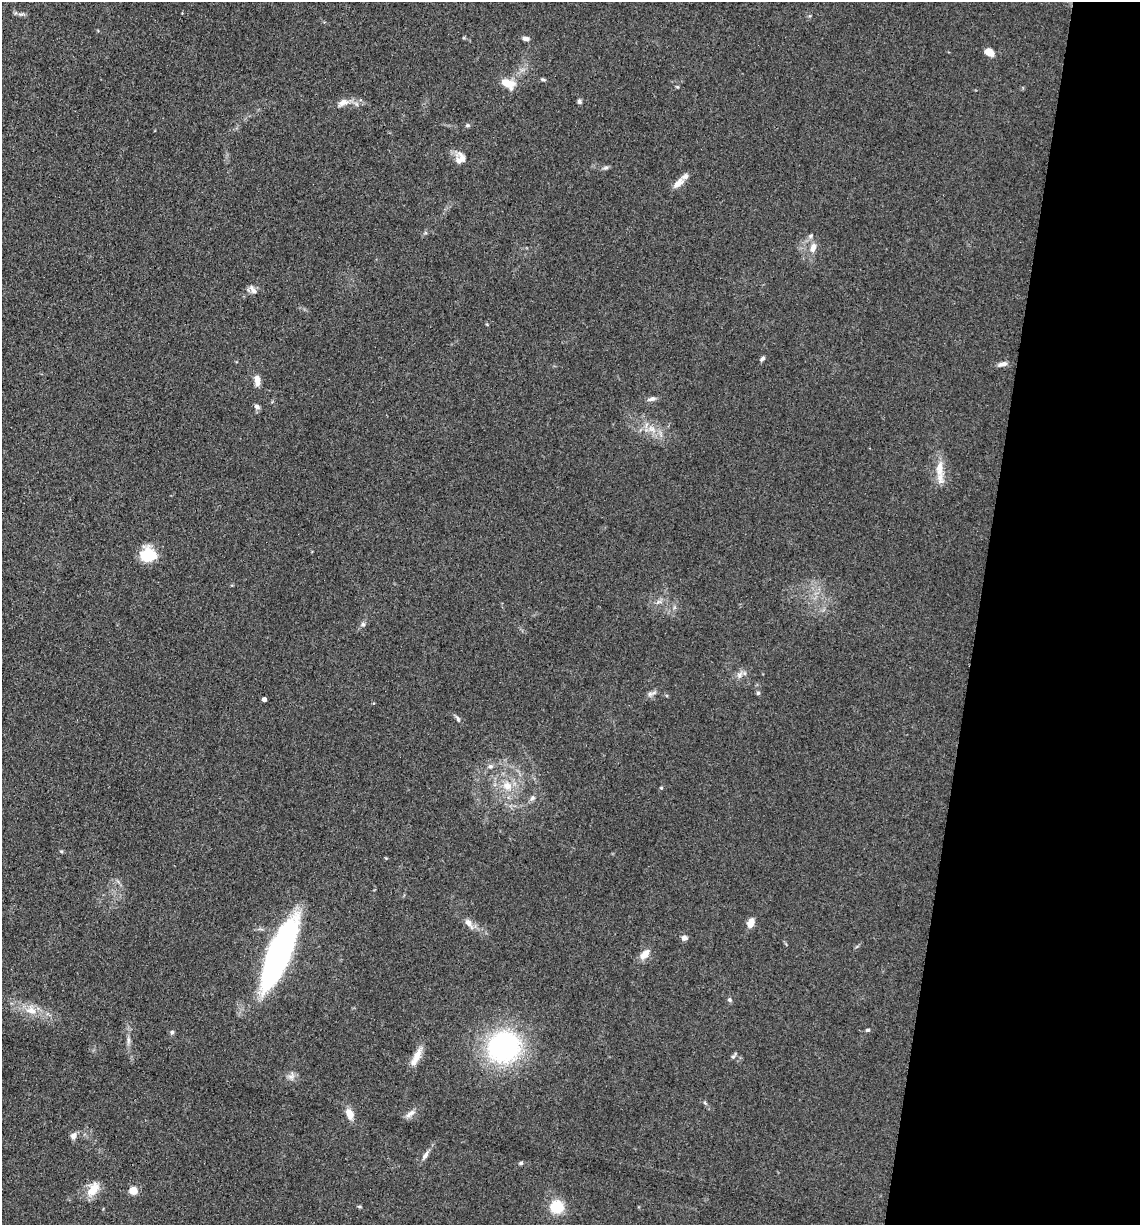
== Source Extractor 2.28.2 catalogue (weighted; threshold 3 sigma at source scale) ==
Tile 8 of 4 x 4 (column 4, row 2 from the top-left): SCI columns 3657-4794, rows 2450-3672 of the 4920 x 4899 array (HDU 1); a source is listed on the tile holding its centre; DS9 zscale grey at full resolution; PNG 1142 x 1227 px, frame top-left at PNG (2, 2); no overlay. Shown black and unused: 14% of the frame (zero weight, under 3 of 4 exposures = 1% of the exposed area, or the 3 px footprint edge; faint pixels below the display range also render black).
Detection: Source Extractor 2.28.2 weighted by HDU 2 'WHT'; one run over the whole footprint, this tile lists its part. Background 0.104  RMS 0.0065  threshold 0.0294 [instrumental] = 3 sigma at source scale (4.5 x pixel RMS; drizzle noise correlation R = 1.50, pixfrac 1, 0.05/0.05 arcsec/px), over >= 5 px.
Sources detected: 61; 1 inside a brighter object's white glare — not listed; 1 inside a brighter listed object's ellipse — not listed separately; the other 59 listed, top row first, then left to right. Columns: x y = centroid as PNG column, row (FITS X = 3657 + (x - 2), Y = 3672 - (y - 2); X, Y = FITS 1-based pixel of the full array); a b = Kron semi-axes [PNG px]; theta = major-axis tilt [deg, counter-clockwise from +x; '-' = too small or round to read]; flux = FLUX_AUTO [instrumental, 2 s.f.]
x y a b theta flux
21 14 10 4 11 1.7
526 38 8 5 -7 2.2
989 52 11 7 -30 5.8
543 79 8 3 -11 1
508 83 16 9 -27 11
677 87 5 4 - 0.7
579 101 5 5 - 1.6
343 102 14 8 19 5.2
468 125 7 5 1 1.1
461 158 14 12 89 6.5
606 168 8 4 8 1.4
678 183 19 8 44 5.2
810 236 7 5 38 1.4
813 248 11 7 75 4.6
253 290 14 6 -53 3
763 358 6 5 - 1.5
1003 364 13 6 13 3.1
257 380 12 6 -84 5.3
652 399 12 5 14 2.4
257 406 8 6 -33 1.9
652 429 12 7 -35 5.2
939 469 23 10 87 11
149 554 20 12 -53 17
659 602 10 4 28 2
363 624 7 6 - 1.5
739 675 10 7 59 3.1
758 693 5 5 - 1.2
650 694 10 6 17 2.2
264 699 4 4 - 3.4
457 718 10 4 -56 1.5
490 766 7 6 - 1.9
507 786 15 12 -42 10
661 788 4 4 - 0.73
532 798 9 6 53 2
61 851 5 4 - 0.74
469 923 18 7 -55 4.4
751 923 10 7 69 5.8
684 938 6 6 - 2.7
279 954 65 17 68 220
645 954 14 7 49 7.1
730 1000 6 5 - 1.3
31 1010 16 11 -24 8.8
867 1030 6 4 14 0.98
172 1032 6 5 - 1.3
128 1040 11 6 -86 2.4
504 1047 26 24 28 130
416 1057 28 7 62 7.8
733 1057 6 5 - 1.2
291 1076 12 8 58 3.2
705 1103 6 4 -45 1.1
349 1113 13 8 -66 7
410 1114 15 6 36 3.5
73 1136 10 7 64 2.8
425 1155 16 6 57 3.1
521 1163 5 4 - 1.2
93 1189 21 12 57 10
133 1190 7 6 - 9.6
359 1206 6 3 -2 0.76
557 1207 12 12 - 19